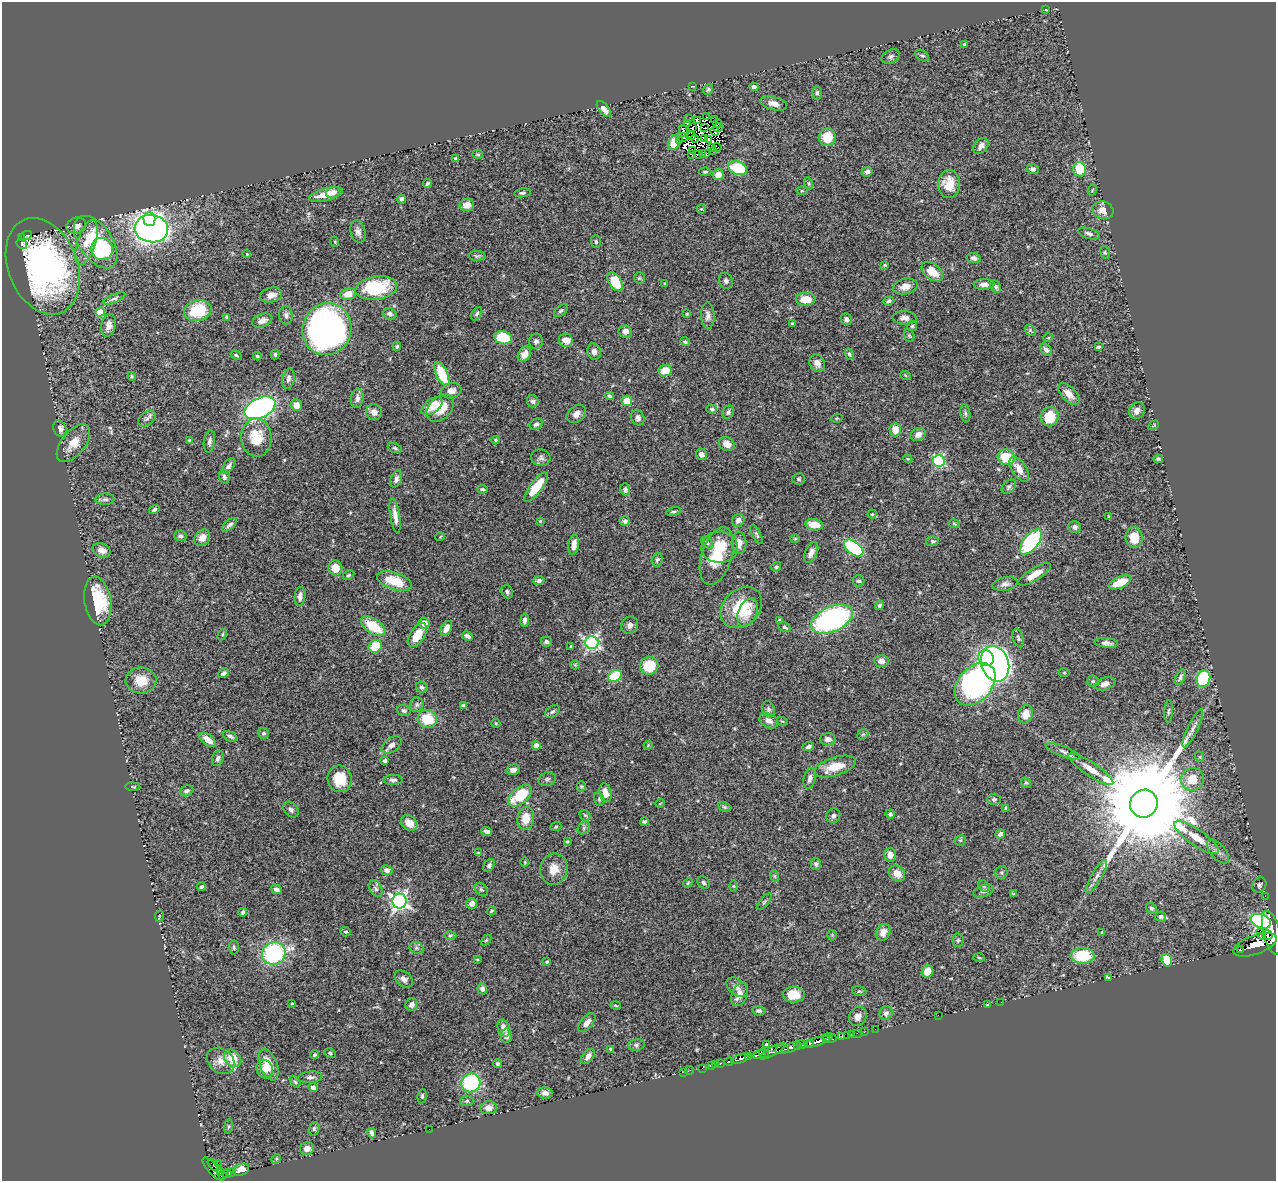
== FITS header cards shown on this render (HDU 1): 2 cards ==
NAXIS1  =                 1274
NAXIS2  =                 1179

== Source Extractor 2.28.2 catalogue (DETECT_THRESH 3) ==
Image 1274 x 1179 px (HDU 1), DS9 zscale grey, 1 PNG px = 1 image px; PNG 1278 x 1183 px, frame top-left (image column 1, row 1179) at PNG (2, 2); each listed source drawn as its Kron ellipse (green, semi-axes under 4 px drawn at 4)
Background 0.47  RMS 0.024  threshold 0.0708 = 3 sigma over >= 5 px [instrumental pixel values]
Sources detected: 459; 14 with non-positive FLUX_AUTO (blend fragments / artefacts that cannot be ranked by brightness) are neither listed nor drawn; the other 445 listed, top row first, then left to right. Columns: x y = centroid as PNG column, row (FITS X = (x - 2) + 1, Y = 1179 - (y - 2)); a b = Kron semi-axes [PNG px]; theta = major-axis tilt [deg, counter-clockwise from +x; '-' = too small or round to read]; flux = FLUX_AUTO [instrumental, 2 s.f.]
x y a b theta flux
1046 10 4 2 - 1.1
964 44 3 3 - 1.6
922 55 7 5 -32 2.8
891 56 9 6 25 5
693 86 4 2 - 1.1
754 87 4 4 - 5.5
708 89 6 5 - 2.6
817 93 7 5 -89 3.5
774 104 14 6 -14 12
604 109 9 5 -49 11
707 117 3 2 - 1.8
689 119 3 2 - 1.8
714 120 3 2 - 0.057
698 121 4 2 - 2
687 123 4 2 - 2.1
717 123 4 2 - 0.99
693 127 3 2 - 1.7
705 128 2 2 - 0.063
718 128 5 2 - 4.3
683 131 6 3 -76 8.2
715 131 4 2 - 1.1
692 136 4 2 - 2.1
682 137 6 2 -12 3.3
827 137 9 8 - 35
704 138 3 2 - 2.9
694 139 4 2 - 2.2
709 139 2 2 - 3
680 140 2 2 - 1.1
674 142 8 5 66 33
981 146 9 6 47 8.6
717 147 5 3 - 3.3
711 148 3 2 - 1.1
693 151 3 2 - 1.1
713 151 3 2 - 3.6
702 153 4 2 - 3.5
478 154 5 4 - 2
706 154 3 3 - 4.2
692 155 4 2 - 6.9
698 155 4 3 - 1.8
456 159 4 3 - 4.9
738 168 9 6 -20 76
1033 169 6 5 - 4.9
1080 169 7 6 - 48
705 172 6 4 2 2.3
867 172 5 5 - 4.9
718 175 6 5 - 13
428 183 4 3 - 2.8
809 183 6 4 -71 2.1
949 184 14 11 89 27
1092 190 6 3 70 1.7
802 191 5 3 - 1.7
333 193 7 5 19 7.1
522 193 8 4 8 3.3
326 194 17 6 14 26
401 199 4 4 - 4.9
467 205 7 6 - 17
701 209 4 4 - 1.5
1103 210 11 8 -19 15
149 219 7 6 - 62
76 226 10 8 16 11
151 229 17 14 -5 1200
358 232 11 7 -76 7.2
1089 233 11 5 -17 5.4
26 235 6 2 27 42
21 238 4 2 - 18
596 241 6 5 - 3.5
86 242 23 9 72 26
96 242 30 16 -56 150
335 242 5 3 - 1.4
22 244 6 3 -32 8.3
102 249 11 11 - 32
1105 252 6 5 - 2.7
247 254 4 3 - 1.3
477 256 8 4 0 3
974 258 7 5 -11 4.6
885 265 3 3 - 2
43 266 50 34 -68 490
932 272 12 8 -39 24
639 278 5 5 - 2.4
726 281 8 7 - 5.5
615 282 10 6 -57 57
665 283 3 2 - 1.2
984 284 10 5 1 8.2
905 286 12 7 12 14
996 287 7 5 -62 3.9
376 288 21 11 8 100
348 294 8 6 12 20
271 295 11 7 13 14
114 298 12 4 22 3.8
806 299 10 6 3 28
889 301 5 4 - 2.9
198 310 14 10 13 67
561 311 8 5 37 3.5
100 312 5 4 - 38
390 314 7 5 -24 4.8
477 314 7 4 58 3.2
687 314 4 4 - 1.8
286 315 9 6 -87 5.2
708 316 13 6 -88 8.3
227 317 4 3 - 2.5
904 318 12 7 -3 7
846 319 6 5 - 5.7
262 320 10 6 20 10
792 323 4 3 - 1.6
109 325 11 7 77 9.9
912 326 5 5 - 2.3
327 329 26 24 71 780
1030 330 6 4 -47 2.4
625 331 6 6 - 7.9
909 336 7 5 -68 2.6
503 338 9 6 -13 47
1048 338 5 3 - 1.4
566 340 7 6 - 14
536 341 8 7 - 5.9
685 342 5 4 - 3.2
397 346 4 3 - 2.5
1098 347 4 3 - 2.7
1046 350 7 5 -49 5.3
594 352 8 6 -75 8
275 354 5 4 - 2.3
524 354 8 6 59 12
849 354 6 4 -68 2.7
236 355 6 4 -32 2.2
257 356 4 3 - 1.8
817 363 9 7 -58 9
665 371 6 5 - 27
442 374 13 6 -65 62
905 375 5 3 - 1.6
132 376 4 4 - 1.7
288 379 10 6 78 5.2
451 391 10 7 15 8.8
1069 394 13 7 -46 14
609 396 4 4 - 2.7
357 398 9 6 82 7.7
533 401 6 5 - 4
627 401 5 5 - 24
296 405 6 5 - 14
432 406 12 7 36 28
260 408 16 10 27 550
440 408 16 11 46 34
712 409 5 4 - 2.8
1137 411 8 7 - 8.3
374 412 8 8 - 10
728 412 7 5 57 3.8
965 413 9 5 -82 3.8
576 414 11 8 39 9.2
1050 417 9 9 - 37
638 418 8 6 -59 6.2
837 418 6 3 18 1.5
147 419 10 6 34 5.8
536 424 7 5 29 4.4
1154 425 6 2 32 1.2
60 428 8 6 -70 8.4
895 430 6 5 - 21
918 435 8 6 27 10
256 438 19 15 -87 42
189 440 3 3 - 1.6
496 440 4 3 - 2.3
209 441 11 5 82 5.7
73 443 22 11 51 22
727 444 8 6 -28 13
395 448 7 4 -22 3
701 454 6 5 - 8.4
1006 457 8 7 - 51
541 458 10 8 -10 5.9
908 459 4 3 - 1.6
1158 459 5 3 - 2.3
939 461 6 6 - 170
229 466 9 5 50 5.1
1019 469 14 7 -56 18
224 477 7 5 -73 3.7
396 479 9 5 66 6.4
799 479 6 6 - 2.8
536 487 18 6 53 47
1009 487 8 5 45 4
482 489 5 3 - 2.6
625 489 6 5 - 5.1
105 499 9 5 0 4.2
154 510 5 3 - 3.2
674 512 7 4 14 2.7
872 514 4 4 - 1.9
395 516 18 5 -81 11
1109 516 4 3 - 1.6
738 520 6 6 - 8.4
540 521 3 3 - 1.5
625 521 5 5 - 5.1
954 524 5 3 - 1.7
229 525 9 4 41 4.6
814 525 9 5 -9 20
1075 527 6 6 - 5.5
756 534 10 4 -63 3
180 536 6 5 - 4.5
440 537 5 3 - 1.3
202 538 9 7 47 14
795 538 5 3 - 1.4
1134 538 10 8 -83 29
933 541 6 5 - 3.2
1031 542 15 7 52 200
707 543 7 5 -40 3.5
739 543 11 7 -87 12
574 545 10 5 81 14
720 547 18 15 1 38
854 548 11 6 -37 160
102 550 9 6 -23 9.5
811 553 11 6 65 8.7
717 556 30 15 72 55
657 560 7 5 71 3.1
776 567 5 4 - 2.6
335 568 7 7 - 25
1034 574 19 6 32 19
349 575 6 4 27 2.3
394 581 18 8 -18 37
539 581 6 4 11 4.5
859 581 6 5 - 3.2
1120 582 12 5 25 32
1005 584 12 6 10 7.2
507 592 7 5 -62 3.5
300 597 9 5 84 8
98 601 24 13 -81 83
879 605 5 4 - 3.2
741 607 23 18 43 66
748 613 15 9 67 19
832 619 22 12 24 290
525 620 7 4 81 5.5
780 620 4 3 - 3
424 623 6 5 - 16
630 625 9 8 - 6.6
373 626 14 7 -34 52
785 627 7 4 -27 2.4
446 628 8 5 63 10
222 635 6 3 60 1.9
417 635 13 7 58 29
467 636 6 4 -28 4.8
1018 638 9 5 -74 3.7
546 642 5 5 - 4.5
592 643 6 6 - 330
1106 643 12 5 -6 6.3
375 646 7 6 - 44
571 646 3 3 - 2.1
986 658 8 7 - 200
881 661 7 6 - 9.5
995 664 18 13 -71 1100
575 665 5 4 - 1.7
649 666 9 9 - 50
223 673 6 4 33 4.1
1064 673 5 3 - 1.5
615 676 7 5 33 58
1180 677 8 4 62 4.3
1203 679 8 7 - 93
141 680 15 13 -2 31
1093 681 6 5 - 3.1
975 684 24 17 48 440
1105 684 11 6 19 8.6
422 687 6 5 - 3.4
417 705 7 6 - 4.1
463 706 4 3 - 4.1
768 709 8 6 -67 3.7
404 710 7 5 -16 3.3
552 711 8 5 37 3.9
1168 711 11 3 86 2.8
1025 714 9 7 70 19
427 719 10 9 - 48
769 721 10 7 -28 8.3
782 721 5 3 - 1.3
496 723 4 4 - 1.7
1193 728 21 5 64 9.7
263 733 6 5 - 3.2
863 734 6 4 43 2.6
230 736 8 4 -24 4.3
828 739 7 6 - 8.8
208 740 10 5 -38 15
392 745 11 7 34 9.4
648 745 4 4 - 1.6
536 746 4 4 - 16
808 747 6 4 21 4.3
1063 751 18 5 -21 7.8
1200 757 5 3 - 1.4
218 758 8 5 73 4.4
385 761 4 3 - 4
835 767 22 9 18 34
1091 769 26 6 -34 23
513 770 7 5 12 7.4
810 778 10 6 79 7.4
340 779 13 12 - 39
547 779 9 6 16 4.1
1192 779 11 11 - 31
393 780 9 5 2 4.9
1026 783 5 4 - 2.3
581 786 5 4 - 1.9
133 787 7 4 -4 2.5
187 791 7 5 22 3.7
605 793 9 6 -76 17
520 795 14 8 40 77
599 799 7 5 -71 2.9
994 799 7 5 -1 3.5
660 803 5 3 - 1.2
1144 804 14 13 - 52000
724 807 7 4 -27 2.5
1006 808 4 3 - 2.9
291 810 9 6 -49 5.6
890 814 5 4 - 3.2
585 815 6 4 -42 2.1
833 816 7 7 - 5.2
526 818 11 8 81 23
644 822 4 3 - 3.1
409 823 9 7 -36 18
556 827 6 3 20 1.8
584 828 7 5 50 3.4
487 832 5 4 - 6.1
1000 834 5 4 - 5.1
1197 838 26 8 -35 24
960 840 5 5 - 3
567 842 4 4 - 2
1218 852 14 7 -48 7.5
478 853 4 2 - 1.3
890 855 7 6 - 11
525 862 5 3 - 1.5
816 864 6 5 - 3.8
489 865 7 5 57 4.6
554 869 16 13 79 21
387 870 6 5 - 6.3
1001 872 6 6 - 3.3
897 873 9 7 -43 17
774 876 6 4 -70 2
1096 876 19 5 60 8.7
688 883 5 4 - 2
703 883 7 5 -45 3.6
1259 885 8 6 57 4.6
734 886 6 4 -89 1.9
984 886 6 5 - 2.8
201 887 4 3 - 3.8
276 889 5 4 - 6.3
376 889 9 6 -59 4.6
481 890 8 5 -47 3.2
983 891 10 6 19 5.4
1014 894 4 3 - 2
1265 896 3 2 - 4.4
399 901 7 7 - 550
764 902 10 4 49 2.8
472 903 5 5 - 11
1151 908 6 5 - 3.4
491 911 4 3 - 1.9
243 912 4 4 - 3.6
159 916 6 2 78 1.3
1161 917 5 5 - 6
1261 921 10 6 -22 190
345 932 5 5 - 2.4
883 932 9 7 64 14
1102 932 3 2 - 0.97
1272 932 22 8 -76 2900
1261 934 6 4 -58 190
450 935 6 4 2 2.3
832 935 5 5 - 2
1267 935 5 5 - 460
486 940 6 4 45 1.8
958 940 6 5 - 2.7
1255 945 23 9 20 1800
234 947 7 5 -87 2.9
416 948 7 5 -19 3.6
1240 950 3 3 - 51
274 953 12 11 - 180
1083 956 12 8 -1 71
979 958 6 3 -3 1.7
477 959 4 2 - 1.2
1167 960 6 5 - 40
547 962 4 3 - 1.9
927 971 6 5 - 20
1109 978 4 3 - 5.6
404 979 10 7 -39 7.4
737 987 12 7 -39 7.8
482 989 5 5 - 5.4
859 991 7 4 -16 2.5
740 995 12 7 67 13
794 995 11 8 -2 23
1001 1002 2 2 - 3.1
292 1003 3 2 - 1.4
412 1005 6 6 - 8.3
616 1005 5 3 - 1.6
987 1005 3 2 - 1
759 1011 6 4 -6 4
886 1013 7 6 - 5.1
938 1015 2 2 - 90
858 1016 10 8 63 11
587 1023 11 6 50 11
504 1028 8 6 -72 9.5
875 1029 2 2 - 9.9
864 1032 2 2 - 7.8
858 1033 5 2 - 14
847 1035 2 2 - 7
851 1035 2 2 - 1.9
506 1036 7 5 81 9.3
842 1037 4 3 - 19
830 1038 7 4 -9 480
827 1040 4 3 - 270
817 1042 16 4 17 650
810 1043 3 2 - 130
636 1045 8 5 9 3.8
767 1045 4 3 - 3.8
802 1045 4 3 - 66
797 1046 4 3 - 77
791 1047 10 4 24 230
611 1049 3 3 - 2.9
782 1050 7 3 7 190
773 1051 14 4 30 250
330 1053 6 4 -28 2.9
764 1053 5 3 - 240
760 1054 7 3 22 400
314 1055 4 4 - 2.6
588 1056 8 5 50 8.3
748 1057 4 3 - 130
233 1058 9 7 -46 32
740 1059 9 4 18 480
221 1061 15 12 -37 16
729 1061 4 3 - 160
721 1063 4 3 - 54
497 1064 4 4 - 2.8
269 1065 16 8 -69 27
711 1065 3 3 - 23
715 1065 3 2 - 5.7
702 1068 3 2 - 7.1
265 1069 10 8 -63 12
689 1070 4 2 - 9.5
684 1072 3 2 - 2.9
310 1077 12 5 5 5.9
295 1082 7 4 -53 2.7
471 1083 9 9 - 140
313 1088 5 4 - 6.2
545 1093 7 5 -4 7
422 1096 7 4 83 2.9
467 1101 6 5 - 2.8
488 1108 8 6 6 11
228 1126 7 3 81 1.9
314 1129 7 5 73 3.2
429 1129 3 2 - 1.2
372 1133 5 4 - 4.6
307 1148 7 6 - 11
276 1159 5 4 - 2
218 1164 2 2 - 3.5
213 1165 7 2 -51 72
213 1169 15 5 -48 120
241 1170 8 6 21 14
220 1172 3 3 - 57
231 1172 3 3 - 43
227 1174 4 3 - 76
222 1175 3 3 - 44
At the frame edge (FLAGS 8, measured only in part): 1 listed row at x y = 1272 932
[14 non-positive-flux detections neither listed nor drawn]